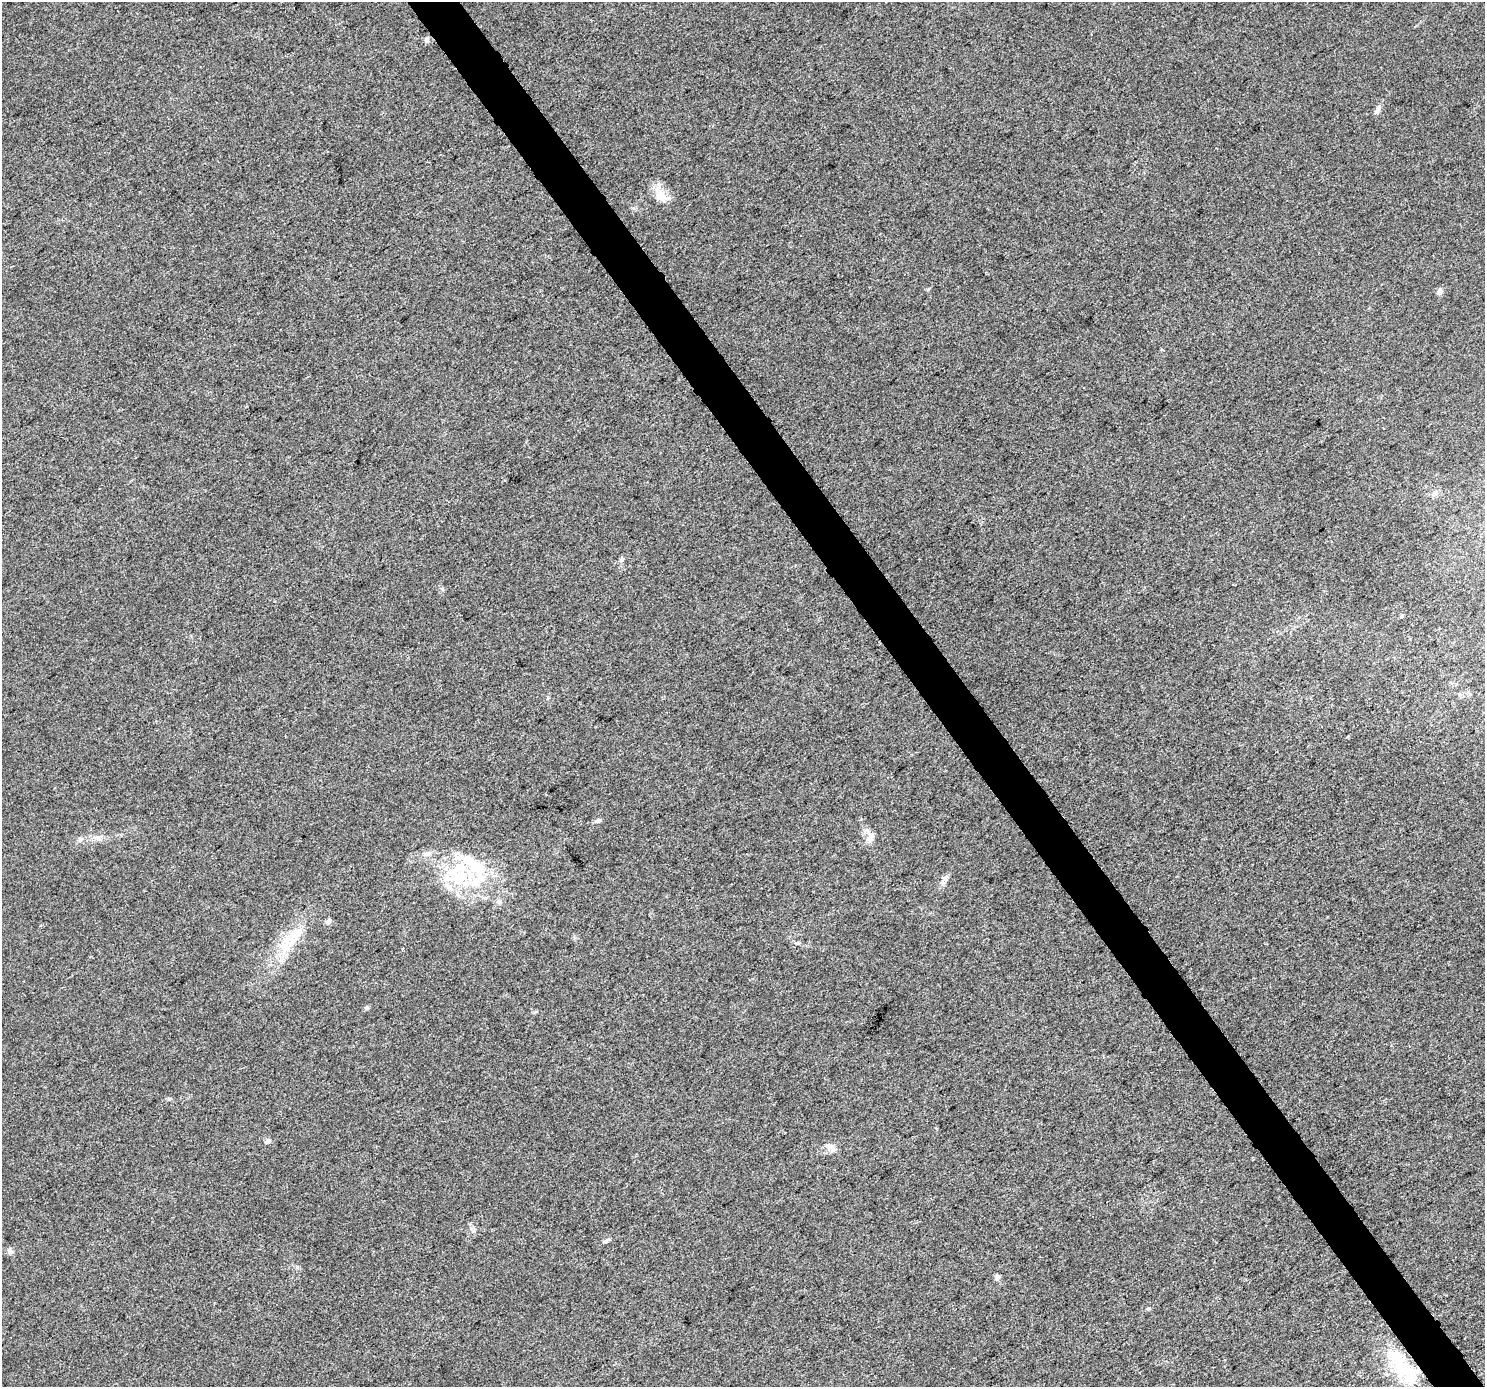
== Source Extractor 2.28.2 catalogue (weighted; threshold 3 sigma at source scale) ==
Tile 6 of 4 x 4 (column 2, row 2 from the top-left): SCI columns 1490-2972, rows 2963-4347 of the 5940 x 5862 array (HDU 1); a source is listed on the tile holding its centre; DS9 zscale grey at full resolution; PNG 1487 x 1389 px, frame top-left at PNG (2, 2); no overlay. Shown black and unused: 3% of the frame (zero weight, under 3 of 5 exposures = <1% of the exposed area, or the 3 px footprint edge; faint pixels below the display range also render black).
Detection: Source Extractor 2.28.2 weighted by HDU 2 'WHT'; one run over the whole footprint, this tile lists its part. Background 0.0143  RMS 0.0045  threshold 0.0201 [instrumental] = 3 sigma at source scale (4.5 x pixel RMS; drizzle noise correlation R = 1.50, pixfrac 1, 0.0396/0.0396 arcsec/px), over >= 5 px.
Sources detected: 31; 6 inside a brighter listed object's ellipse — not listed separately; the other 25 listed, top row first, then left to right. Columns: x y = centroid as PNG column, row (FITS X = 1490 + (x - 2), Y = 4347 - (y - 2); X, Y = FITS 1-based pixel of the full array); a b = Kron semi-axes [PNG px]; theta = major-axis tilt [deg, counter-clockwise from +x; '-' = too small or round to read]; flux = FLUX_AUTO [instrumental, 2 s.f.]
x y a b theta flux
426 40 8 4 -82 0.82
1378 109 13 5 66 1.6
662 197 21 12 -9 5.3
1439 291 8 6 75 1.4
1435 494 8 6 36 1.7
622 559 6 5 - 0.82
1402 616 5 4 - 0.5
598 820 7 5 43 0.86
98 837 9 6 17 1.8
871 837 14 7 70 2.6
80 840 8 5 30 1.2
427 854 10 7 25 2.1
461 876 31 18 30 23
499 902 6 6 - 1.1
328 921 8 6 33 1.2
287 946 29 12 31 11
366 1008 7 5 17 0.8
169 1099 5 5 - 0.62
268 1141 7 6 - 1.3
830 1146 9 6 -15 2
606 1240 11 4 29 1.1
10 1251 8 7 - 1.4
997 1277 8 7 - 1.1
1148 1309 5 5 - 0.55
1403 1367 61 19 -47 28
Overlapping masked pixels (flux is a lower limit): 1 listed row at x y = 1403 1367
Unlisted compact peaks at least as high as the median listed source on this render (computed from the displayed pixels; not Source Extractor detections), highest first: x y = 797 943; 442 589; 945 879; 633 208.